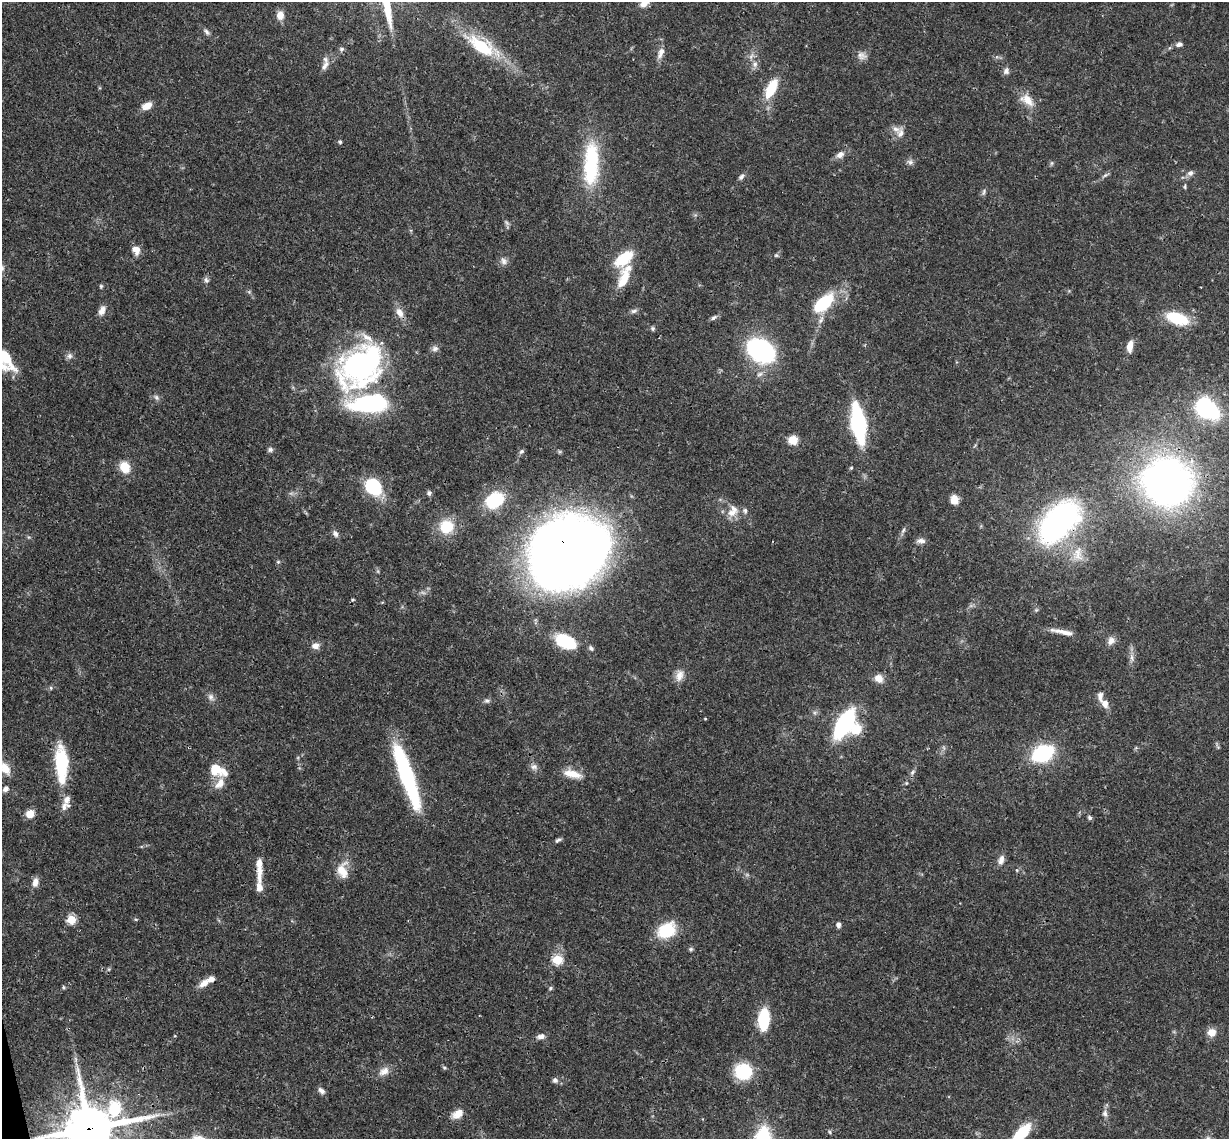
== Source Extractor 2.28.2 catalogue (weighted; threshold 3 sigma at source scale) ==
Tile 7 of 4 x 4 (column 3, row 2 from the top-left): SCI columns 2515-3741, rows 2539-3675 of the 5026 x 4964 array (HDU 1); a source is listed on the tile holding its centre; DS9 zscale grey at full resolution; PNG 1231 x 1141 px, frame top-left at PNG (2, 2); no overlay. Shown black and unused: <1% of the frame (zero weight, under 3 of 4 exposures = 6% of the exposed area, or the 3 px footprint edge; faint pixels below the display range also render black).
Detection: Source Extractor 2.28.2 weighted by HDU 2 'WHT'; one run over the whole footprint, this tile lists its part. Background 0.0422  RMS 0.0029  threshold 0.0129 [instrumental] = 3 sigma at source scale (4.5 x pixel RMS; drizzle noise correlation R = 1.50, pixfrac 1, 0.05/0.05 arcsec/px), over >= 5 px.
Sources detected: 143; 3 inside a brighter object's white glare — not listed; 13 inside a brighter listed object's ellipse — not listed separately; the other 127 listed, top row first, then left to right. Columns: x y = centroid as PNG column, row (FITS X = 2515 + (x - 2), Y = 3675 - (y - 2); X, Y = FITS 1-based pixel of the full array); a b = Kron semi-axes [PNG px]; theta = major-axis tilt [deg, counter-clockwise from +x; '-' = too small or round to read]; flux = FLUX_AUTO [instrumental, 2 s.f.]
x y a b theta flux
644 3 11 7 26 2.1
280 15 8 7 - 2.8
206 32 10 5 -57 0.84
1179 44 8 6 6 1.1
481 46 39 17 -33 15
342 49 7 5 0 0.57
661 53 16 7 67 1.9
861 56 12 10 -35 1.6
755 64 9 7 89 1.3
325 66 15 7 63 1.8
1006 71 9 7 72 1
771 88 22 10 63 8.8
1027 100 21 12 -39 4.1
147 106 11 7 26 2.7
900 133 14 8 81 2
340 142 5 4 - 0.45
840 155 11 7 37 1.6
910 162 8 6 21 0.86
1052 163 6 4 89 0.44
591 164 50 16 87 24
1190 173 9 7 41 1.1
1105 175 7 4 19 0.54
741 177 8 5 46 0.85
1185 186 8 3 86 0.4
984 192 10 4 72 0.64
136 250 11 9 -66 2.3
776 255 5 4 - 0.37
624 258 18 10 40 11
504 261 10 8 -60 1.3
624 279 28 12 70 5.6
206 280 9 6 -69 0.76
101 286 5 5 - 0.37
823 303 20 10 43 18
102 310 12 7 65 1.8
634 311 9 6 12 0.79
400 312 13 8 -60 2.3
714 318 9 5 36 0.67
1177 318 19 10 -19 14
653 329 5 5 - 0.55
1130 346 11 6 80 3
435 349 9 7 17 1
761 351 18 13 -34 60
3 355 21 12 -13 5.6
69 356 9 8 - 0.99
360 365 55 37 50 78
4 367 23 14 -33 5
156 397 8 6 -46 0.82
1204 407 23 20 -86 20
858 423 28 10 -82 40
793 440 10 9 - 3.3
270 449 7 6 - 0.73
521 452 7 6 - 0.68
125 467 12 9 -61 5.3
851 468 5 4 - 0.32
1167 482 42 39 -22 150
373 486 11 9 -45 37
429 493 7 6 - 0.67
495 500 18 14 26 15
954 500 8 7 - 3.5
731 513 14 10 4 2.9
1059 522 43 24 45 79
446 527 16 14 10 8.4
903 530 8 5 69 0.67
335 534 10 7 -60 1.1
921 541 12 7 -3 1.3
568 551 63 52 27 380
1078 554 21 13 -86 4.7
278 562 5 5 - 0.4
353 600 5 3 - 0.31
1036 610 6 4 44 0.44
1062 632 32 6 -11 2.9
566 641 21 12 -25 16
1111 641 11 8 57 1.7
315 646 10 8 -9 1.6
591 648 7 5 -53 0.61
1131 657 11 4 -85 1.2
679 675 17 10 78 2.4
879 678 10 8 -33 2.6
211 697 10 8 -76 1.2
487 701 7 6 - 0.7
1105 703 10 8 -72 2.1
705 719 4 3 - 0.23
844 723 21 9 59 53
856 730 12 11 - 5.9
1043 753 15 10 25 35
61 763 40 13 -88 18
534 767 10 8 1 1.2
5 768 16 10 -58 3.6
216 769 17 13 -41 5.4
912 772 8 5 43 0.7
572 774 24 9 -13 4.2
406 775 66 12 -71 39
906 783 5 4 - 0.31
6 789 7 6 - 1.1
65 806 14 10 40 1.9
30 814 7 7 - 4.1
1090 818 7 5 -47 0.59
558 840 7 4 37 0.69
1001 860 13 7 72 1.6
1017 870 5 5 - 0.34
342 871 20 13 -83 4.8
259 872 26 8 89 3.1
35 882 11 7 78 1.9
71 919 5 5 - 14
136 919 5 3 - 0.31
838 925 6 5 - 0.96
666 930 19 14 29 12
691 949 6 5 - 0.48
557 960 5 5 - 20
109 969 5 5 - 0.42
204 983 14 8 40 2.5
63 987 5 5 - 0.4
550 988 5 4 - 0.46
764 1019 16 8 84 16
1212 1032 9 9 - 2.7
541 1036 10 6 10 1.4
444 1067 6 3 -20 0.4
384 1071 15 10 28 2.4
743 1072 19 18 - 11
555 1080 6 6 - 0.98
321 1091 10 6 -45 1.1
458 1114 15 9 31 2.8
1105 1114 10 7 -80 1.2
89 1129 19 16 26 1400
830 1132 5 5 - 0.42
1021 1134 32 11 47 11
1208 1138 7 5 -44 0.61
Overlapping masked pixels (flux is a lower limit): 4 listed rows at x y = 1059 522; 568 551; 61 763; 89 1129
Isophote crosses this tile's border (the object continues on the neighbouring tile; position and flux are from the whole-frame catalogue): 7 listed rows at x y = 644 3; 3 355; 4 367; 5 768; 89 1129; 1021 1134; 1208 1138